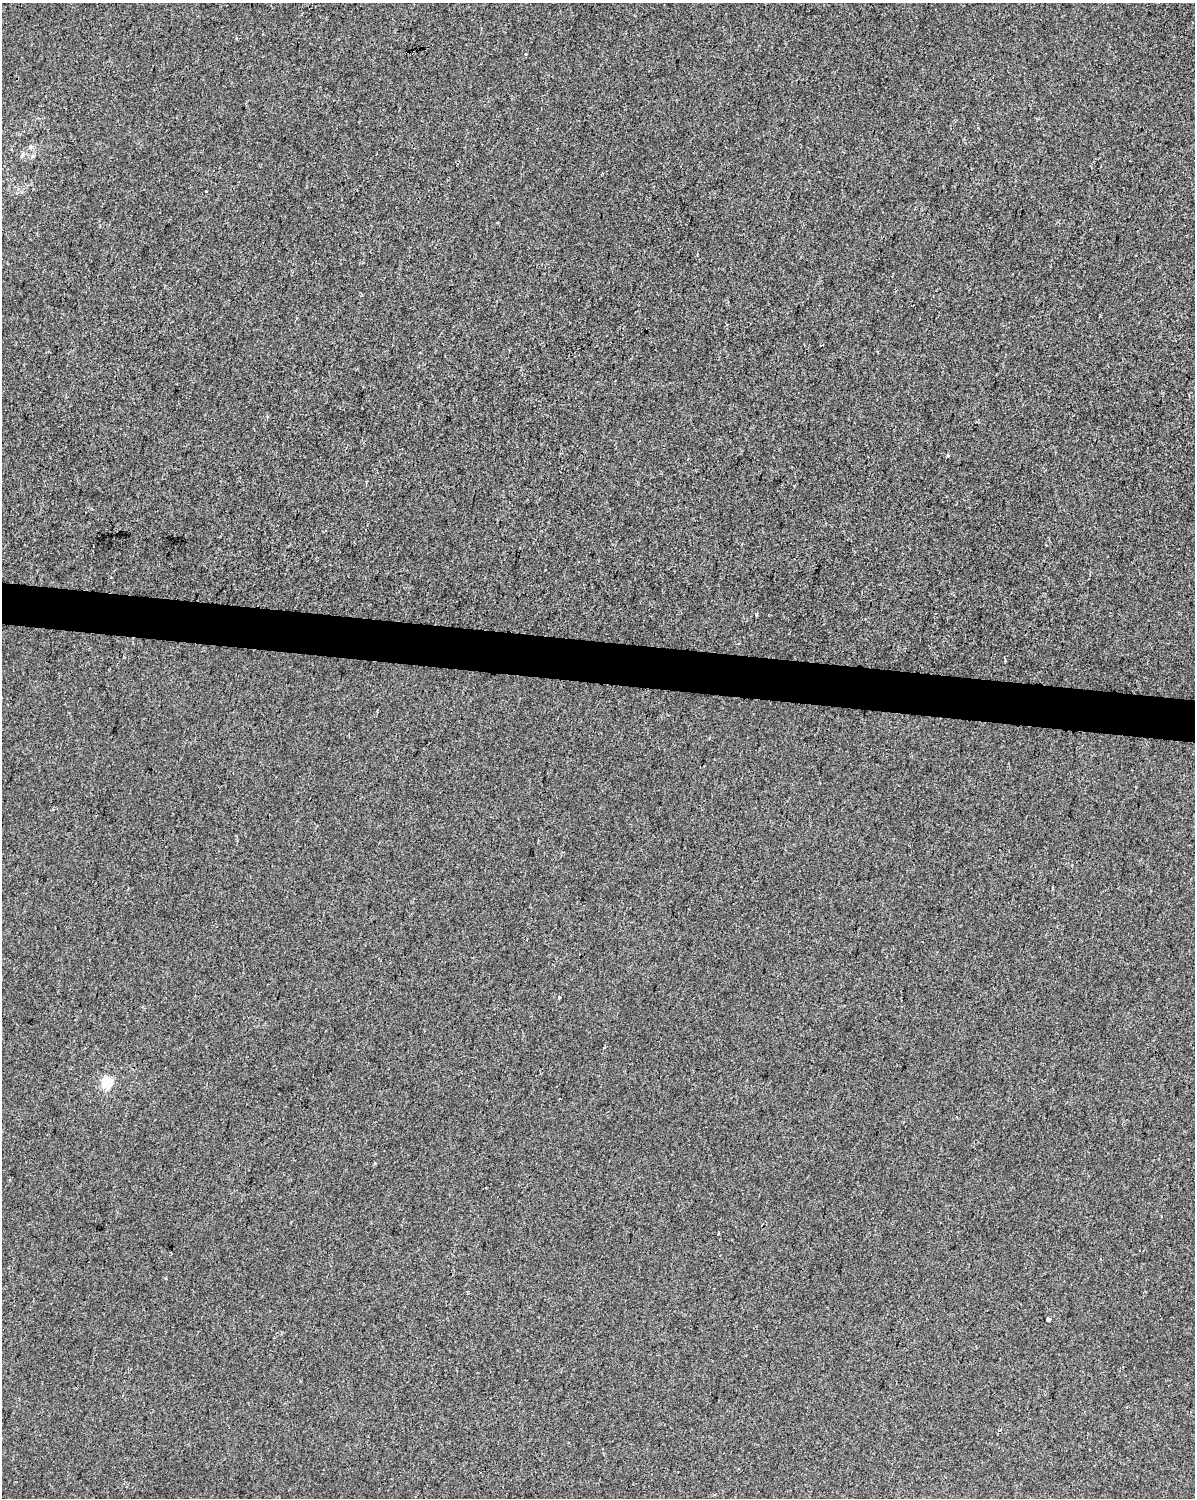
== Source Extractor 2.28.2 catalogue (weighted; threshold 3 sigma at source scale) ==
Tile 6 of 4 x 3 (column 2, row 2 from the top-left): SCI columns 1194-2386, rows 1721-3216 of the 4778 x 4994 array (HDU 1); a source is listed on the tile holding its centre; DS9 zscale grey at full resolution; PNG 1197 x 1500 px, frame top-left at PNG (2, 3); no overlay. Shown black and unused: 3% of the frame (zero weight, under 2 of 3 exposures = <1% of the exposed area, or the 3 px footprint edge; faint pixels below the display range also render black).
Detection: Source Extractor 2.28.2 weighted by HDU 2 'WHT'; one run over the whole footprint, this tile lists its part. Background -1.15e-04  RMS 0.0042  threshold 0.0191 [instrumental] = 3 sigma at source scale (4.5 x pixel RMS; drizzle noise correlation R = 1.50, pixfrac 1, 0.0396/0.0396 arcsec/px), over >= 5 px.
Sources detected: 8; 1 cosmic-ray / hot-pixel residue — not listed; the other 7 listed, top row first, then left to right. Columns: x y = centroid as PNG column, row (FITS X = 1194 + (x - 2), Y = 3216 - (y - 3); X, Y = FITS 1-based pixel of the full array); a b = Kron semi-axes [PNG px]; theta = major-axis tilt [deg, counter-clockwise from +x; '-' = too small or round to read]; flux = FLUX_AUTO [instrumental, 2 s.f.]
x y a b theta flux
30 147 6 4 71 0.61
877 351 3 2 - 0.35
756 615 4 3 - 0.42
559 997 3 3 - 0.81
604 1047 3 2 - 0.5
107 1083 6 5 - 31
1048 1319 4 3 - 3.1